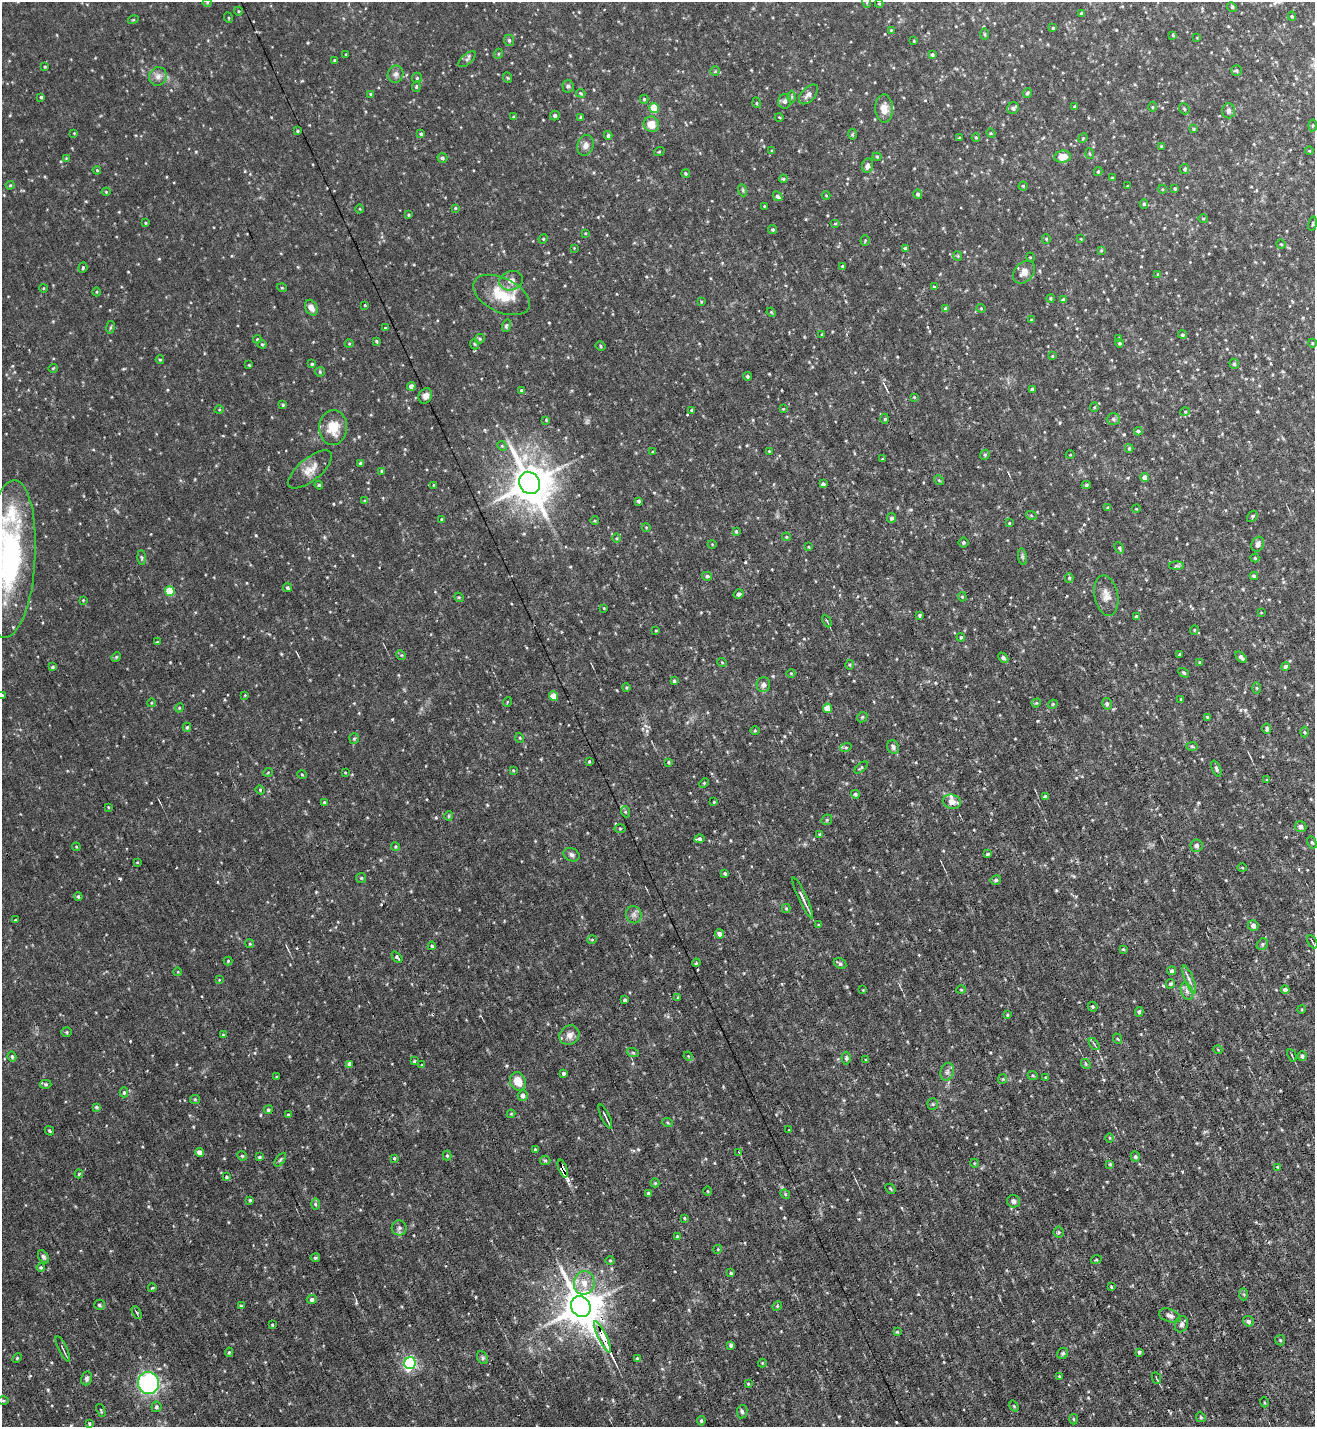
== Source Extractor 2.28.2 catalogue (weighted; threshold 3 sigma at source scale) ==
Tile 6 of 4 x 4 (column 2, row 2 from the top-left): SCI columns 1463-2775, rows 2851-4275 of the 5686 x 5700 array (HDU 1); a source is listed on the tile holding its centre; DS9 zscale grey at full resolution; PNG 1317 x 1429 px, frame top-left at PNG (2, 2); each listed source drawn as its Kron ellipse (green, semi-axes under 4 px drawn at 4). Shown black and unused: <1% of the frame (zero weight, under 6 of 12 exposures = <1% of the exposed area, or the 3 px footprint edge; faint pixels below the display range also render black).
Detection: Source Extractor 2.28.2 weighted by HDU 2 'WHT'; one run over the whole footprint, this tile lists its part. Background 0.028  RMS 0.004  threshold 0.0166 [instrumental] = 3 sigma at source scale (4.09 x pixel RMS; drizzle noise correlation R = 1.36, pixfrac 0.8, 0.05/0.05 arcsec/px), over >= 5 px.
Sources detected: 453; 1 cosmic-ray / hot-pixel residue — neither listed nor drawn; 3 inside a brighter listed object's ellipse — not listed separately; the other 449 listed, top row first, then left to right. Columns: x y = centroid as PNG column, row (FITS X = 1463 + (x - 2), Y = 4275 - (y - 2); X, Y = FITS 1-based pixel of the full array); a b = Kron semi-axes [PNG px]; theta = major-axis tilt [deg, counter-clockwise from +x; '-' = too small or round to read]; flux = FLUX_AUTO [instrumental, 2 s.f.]
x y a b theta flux
867 2 6 4 -72 0.46
207 3 4 4 - 0.4
879 3 4 4 - 0.45
1232 7 5 4 - 0.55
238 11 4 3 - 0.31
1082 13 3 3 - 0.9
1292 16 4 4 - 0.5
229 18 5 3 - 0.31
133 20 5 3 - 0.32
1053 28 4 4 - 0.38
891 30 3 3 - 0.33
985 34 6 4 -89 0.45
1173 35 4 3 - 0.46
1197 38 4 2 - 0.25
509 40 6 4 -67 0.71
914 41 3 2 - 0.29
346 54 3 2 - 0.26
498 54 5 3 - 0.31
932 54 4 4 - 0.72
467 59 11 5 41 0.94
335 61 4 3 - 0.49
45 67 3 2 - 0.31
1236 70 5 5 - 0.6
715 71 4 4 - 0.42
396 74 8 7 - 1.3
158 76 9 8 - 1.9
417 78 5 5 - 0.6
508 78 5 3 - 0.36
568 86 6 5 - 0.75
416 87 5 3 - 0.4
581 93 4 3 - 0.43
1027 93 5 4 - 0.61
371 94 4 3 - 0.4
808 94 12 6 47 1.7
41 97 3 3 - 0.49
792 97 6 4 -90 0.56
644 99 4 4 - 0.51
785 101 7 6 - 1.3
757 103 5 3 - 0.36
1075 106 4 3 - 0.35
1153 107 5 3 - 0.39
654 108 5 4 - 12
884 108 14 9 -89 3.5
1013 108 6 5 - 1.1
1184 109 6 4 -48 0.46
1229 111 7 6 - 1.1
555 115 5 5 - 0.81
514 117 4 4 - 0.65
581 117 3 3 - 0.62
779 117 4 3 - 0.31
651 124 8 7 - 4.6
1313 125 6 4 83 0.43
1193 129 4 3 - 0.35
297 131 3 3 - 0.43
74 133 3 3 - 0.25
991 133 4 4 - 0.41
421 134 4 3 - 0.54
852 134 5 3 - 0.48
608 135 4 3 - 0.64
976 137 4 4 - 0.38
959 138 3 3 - 0.34
1083 138 5 4 - 0.41
586 145 10 8 74 2
1162 146 4 4 - 0.59
772 151 4 3 - 0.28
1309 151 4 3 - 0.29
659 152 5 3 - 0.34
1090 154 5 3 - 0.45
877 157 4 4 - 0.4
1062 157 8 6 7 4.5
66 158 4 4 - 0.29
442 158 5 4 - 0.79
868 166 7 5 79 1.6
1185 169 5 4 - 0.65
97 170 4 3 - 0.34
1098 172 4 3 - 0.49
686 173 4 4 - 0.49
1112 177 3 3 - 0.35
783 179 4 3 - 0.41
10 185 4 4 - 0.42
1023 186 4 4 - 0.48
1128 186 4 3 - 0.3
1175 188 4 3 - 0.55
1162 189 4 3 - 0.35
742 190 6 4 -69 0.55
106 192 4 4 - 0.33
918 194 5 4 - 1.1
778 196 5 4 - 0.8
826 196 4 3 - 0.28
1144 204 4 4 - 0.58
764 206 3 2 - 0.26
455 208 4 3 - 0.38
360 209 4 3 - 0.29
409 215 3 3 - 0.37
1203 218 5 3 - 0.37
146 223 3 2 - 0.31
835 223 5 3 - 0.39
1313 224 7 3 81 0.48
773 229 4 4 - 0.61
585 233 4 3 - 0.3
543 239 5 4 - 0.37
1046 239 5 4 - 0.4
1081 239 4 3 - 0.24
865 240 5 4 - 0.41
1281 244 5 4 - 0.33
574 248 3 3 - 0.22
905 248 4 4 - 0.85
1101 250 4 4 - 0.38
958 256 5 4 - 0.4
1030 257 5 3 - 0.32
842 266 3 3 - 0.33
83 268 5 4 - 0.54
1024 272 13 9 46 2.7
1158 274 4 3 - 0.4
511 281 12 9 17 2.6
934 287 4 4 - 0.4
44 288 4 3 - 0.28
282 288 5 3 - 0.32
97 292 4 3 - 0.3
501 295 30 17 -26 11
1050 298 4 4 - 0.49
1063 300 4 4 - 1.1
701 302 4 4 - 0.35
365 305 3 2 - 0.3
311 308 8 6 -62 2.3
981 308 4 4 - 0.32
946 309 4 4 - 1.9
771 312 5 4 - 0.35
1031 320 3 3 - 0.36
506 326 6 4 72 0.6
110 327 6 3 81 0.46
385 328 4 3 - 0.3
822 334 3 3 - 0.4
1182 335 4 4 - 0.59
1119 338 4 3 - 0.33
257 339 4 3 - 0.36
480 339 5 4 - 0.51
376 341 4 3 - 0.5
1119 343 4 3 - 0.41
1312 343 4 3 - 0.28
262 344 4 4 - 0.4
349 344 4 3 - 0.31
474 344 5 3 - 0.36
601 346 5 3 - 0.52
1052 356 3 3 - 0.31
160 360 4 4 - 0.34
312 364 4 4 - 0.45
1234 364 5 4 - 0.69
249 365 3 2 - 0.28
53 368 5 3 - 0.3
320 372 5 4 - 0.44
747 376 4 3 - 0.6
411 386 4 4 - 2
1032 389 3 3 - 0.47
522 390 4 4 - 0.92
425 396 8 6 62 1.6
914 397 4 3 - 0.32
283 405 4 3 - 0.57
1094 407 5 4 - 0.4
783 409 4 3 - 0.29
219 410 5 3 - 0.32
692 410 3 3 - 0.62
1185 412 5 3 - 0.36
885 419 5 3 - 0.45
1113 419 6 5 - 0.9
546 420 4 3 - 0.39
333 427 17 14 85 8
1138 431 4 4 - 0.68
502 446 5 4 - 0.42
1129 448 4 3 - 0.46
769 451 2 2 - 0.29
652 452 4 2 - 0.26
985 455 5 4 - 0.53
1070 455 4 3 - 0.26
882 459 3 3 - 0.3
361 463 4 4 - 0.79
310 469 27 11 39 4.6
382 471 4 3 - 0.43
1145 477 4 4 - 2.6
939 480 5 4 - 0.52
529 483 11 10 - 1100
823 484 4 4 - 1.2
319 485 4 4 - 0.48
433 485 4 2 - 0.26
1086 485 4 4 - 0.54
364 501 4 3 - 0.37
639 501 3 3 - 0.75
1108 508 4 4 - 0.65
1136 509 4 3 - 0.27
1031 515 5 3 - 0.35
1252 516 6 4 42 0.57
892 518 5 4 - 0.8
442 519 3 3 - 0.37
595 521 4 3 - 0.29
1009 523 4 3 - 0.38
646 527 4 3 - 0.26
736 531 4 3 - 0.51
786 537 4 3 - 0.42
617 538 5 3 - 0.41
964 542 5 5 - 0.72
712 544 4 3 - 0.26
1258 544 8 6 63 1.7
809 547 4 2 - 0.25
1119 548 6 4 -63 0.5
142 557 7 3 -88 0.51
1022 557 8 4 -81 0.68
1255 558 4 4 - 0.43
10 559 79 25 86 66
1176 566 7 4 0 0.6
707 576 5 4 - 0.67
1254 576 4 4 - 0.59
1069 578 5 4 - 0.54
288 588 4 4 - 0.7
170 591 5 5 - 12
739 594 5 4 - 1.1
1106 596 20 11 -79 3.5
459 597 5 4 - 0.43
962 597 5 4 - 0.41
83 600 4 4 - 0.31
604 608 4 3 - 0.3
1261 613 4 3 - 0.27
920 615 4 3 - 0.46
1136 616 4 3 - 0.43
827 621 7 3 -62 0.44
656 630 3 2 - 0.3
1194 630 4 4 - 0.37
961 637 4 4 - 0.4
157 642 3 2 - 0.28
401 655 5 4 - 0.41
1180 655 3 3 - 0.5
116 657 5 4 - 0.4
1241 657 7 3 -45 1.2
1003 658 6 4 -47 0.86
722 662 5 3 - 0.32
1199 662 4 2 - 0.3
850 665 5 3 - 0.44
1286 666 4 4 - 1
53 667 4 4 - 0.62
791 673 4 3 - 0.27
1184 673 6 4 -32 0.54
674 681 3 3 - 0.57
763 685 7 7 - 1.3
626 687 4 3 - 0.39
1256 688 5 3 - 0.39
2 695 4 3 - 0.34
245 695 3 3 - 0.27
553 696 4 4 - 7.1
1181 699 4 2 - 0.23
507 702 5 3 - 0.28
151 703 4 3 - 0.33
1036 703 5 4 - 0.36
1053 704 5 3 - 0.35
1107 704 6 4 -74 0.83
179 708 4 3 - 0.38
827 708 4 4 - 6.3
862 717 6 4 44 0.51
1207 717 4 3 - 0.42
187 727 4 3 - 0.51
1267 729 5 4 - 0.76
755 731 5 3 - 0.31
1305 732 5 3 - 0.43
520 738 5 3 - 0.32
354 739 5 5 - 0.55
1192 746 6 4 -2 0.48
846 747 6 4 19 0.51
893 747 7 6 - 1.1
589 761 3 2 - 0.41
669 762 4 3 - 0.4
861 767 8 4 40 0.6
1216 769 8 4 -68 0.83
513 770 4 4 - 0.39
268 772 5 3 - 0.32
345 772 4 2 - 0.26
302 775 5 3 - 0.32
1267 780 3 3 - 0.35
704 783 5 4 - 0.38
260 790 4 4 - 0.38
855 794 4 4 - 0.71
1045 796 3 3 - 0.71
324 802 4 3 - 0.34
714 802 2 2 - 0.32
952 802 9 7 -15 3.1
108 807 3 2 - 0.32
626 812 5 3 - 0.45
449 816 5 4 - 0.46
827 820 6 5 - 0.56
1301 827 6 5 - 1.2
620 828 5 3 - 0.35
820 834 4 4 - 0.63
699 839 5 4 - 1.1
1312 842 6 4 -62 0.52
1196 846 6 6 - 1.1
76 847 4 4 - 0.34
395 847 4 4 - 0.41
988 854 3 3 - 0.65
572 855 8 6 -24 0.97
137 862 4 3 - 0.27
1242 868 5 3 - 0.33
725 873 3 3 - 0.49
361 878 5 5 - 0.51
996 880 5 4 - 0.83
78 897 4 3 - 0.52
803 898 22 3 -65 2.1
786 908 4 4 - 0.42
634 915 9 7 -71 1.5
15 920 3 2 - 0.25
818 925 4 4 - 0.35
1253 925 5 5 - 1.8
719 934 4 4 - 1.4
592 940 5 3 - 0.3
1312 942 7 3 -62 0.54
250 944 4 3 - 0.34
1262 944 6 5 - 0.68
432 946 4 3 - 0.52
1123 949 4 3 - 0.37
397 957 6 3 -49 0.64
228 961 4 4 - 0.41
696 963 4 3 - 0.37
840 963 7 5 -29 0.83
1172 971 4 4 - 0.85
178 972 4 3 - 0.31
219 980 4 2 - 0.25
1189 980 15 4 -68 1.4
1170 984 5 4 - 0.5
961 989 5 3 - 0.39
863 990 3 3 - 0.28
1285 990 4 4 - 1.2
1187 991 9 5 -69 1.5
678 998 4 3 - 0.4
625 1000 4 3 - 0.72
1092 1007 5 5 - 0.54
1302 1009 4 3 - 0.33
1139 1012 5 4 - 0.6
1007 1015 4 3 - 0.39
67 1032 5 4 - 0.48
223 1035 3 3 - 0.42
569 1035 10 9 - 2.2
1118 1039 5 3 - 0.37
1094 1044 7 3 -53 0.6
1218 1050 4 3 - 0.26
633 1053 6 4 -19 0.49
1292 1055 7 2 -66 0.53
12 1056 5 4 - 0.73
688 1056 5 4 - 0.34
1302 1056 5 3 - 0.69
846 1058 6 4 90 0.64
866 1060 4 3 - 0.29
414 1061 4 3 - 0.45
350 1064 4 4 - 2
1086 1064 5 4 - 0.47
422 1065 4 3 - 0.36
947 1072 9 6 74 1.2
564 1073 3 3 - 0.8
1033 1076 5 3 - 0.37
276 1077 4 2 - 0.28
1046 1077 4 3 - 0.38
1003 1079 4 4 - 0.4
518 1081 9 7 -67 5
46 1084 6 4 -2 0.56
124 1092 5 4 - 0.66
523 1095 5 5 - 1.5
195 1099 5 4 - 0.44
933 1104 5 5 - 0.57
96 1107 4 3 - 0.57
268 1110 4 4 - 0.7
511 1114 4 4 - 0.35
288 1115 3 3 - 0.42
605 1116 13 2 -64 0.94
668 1123 5 3 - 0.47
789 1130 3 3 - 0.23
49 1131 5 3 - 0.48
1110 1138 5 3 - 0.32
535 1149 4 3 - 0.39
200 1152 4 4 - 2.6
739 1152 2 2 - 0.47
242 1156 5 4 - 0.49
447 1156 5 4 - 0.46
1135 1156 5 4 - 0.77
259 1157 3 3 - 0.58
394 1158 4 3 - 0.47
280 1160 8 4 55 0.58
545 1160 5 4 - 0.53
974 1163 4 3 - 0.28
1110 1164 3 3 - 0.42
1278 1167 4 3 - 0.34
563 1169 9 4 -70 17
79 1174 4 4 - 0.46
226 1177 3 3 - 0.41
655 1183 4 4 - 0.37
890 1189 5 3 - 0.41
708 1191 4 3 - 0.32
648 1193 3 3 - 0.6
785 1194 5 4 - 0.4
250 1200 3 3 - 0.43
1014 1201 6 6 - 1.2
315 1204 6 4 -89 0.56
684 1218 3 3 - 0.35
399 1228 7 7 - 1.1
1059 1232 5 5 - 0.58
677 1236 3 3 - 0.54
718 1249 4 3 - 0.35
43 1257 7 4 -56 0.81
315 1258 5 4 - 0.54
610 1260 4 3 - 0.35
1096 1260 5 3 - 0.34
41 1267 4 4 - 0.56
731 1273 3 3 - 0.48
584 1283 12 10 80 4.2
1111 1287 3 3 - 0.45
152 1288 4 3 - 0.35
1244 1294 6 4 -88 0.52
312 1299 5 4 - 1.2
99 1305 5 5 - 0.7
241 1306 4 3 - 0.58
777 1306 5 4 - 0.45
581 1307 11 9 -59 1100
137 1313 6 3 -60 0.53
1170 1316 11 6 -19 1.3
1248 1321 5 5 - 1.1
1181 1324 8 6 72 1.1
272 1325 3 3 - 0.35
897 1332 4 3 - 0.41
602 1337 17 4 -64 52
1280 1340 5 5 - 0.51
731 1345 4 3 - 0.92
63 1349 14 2 -64 0.8
229 1352 5 4 - 0.5
1139 1352 3 3 - 0.58
1063 1353 6 5 - 0.59
17 1358 5 3 - 0.41
482 1358 7 5 -58 0.68
637 1358 3 3 - 0.47
410 1363 6 5 - 70
762 1363 4 4 - 0.36
1059 1376 3 2 - 0.3
86 1378 7 5 79 0.85
1156 1378 6 2 -66 0.48
148 1383 11 10 - 58
748 1384 4 4 - 0.33
3 1401 6 4 -1 0.47
1264 1402 5 3 - 0.34
1014 1406 6 3 -54 0.34
156 1407 5 5 - 0.81
101 1410 7 2 -68 0.35
742 1412 7 5 79 0.74
1201 1417 5 4 - 0.54
1073 1419 5 3 - 0.36
701 1421 5 4 - 0.62
89 1424 3 3 - 0.44
Overlapping masked pixels (flux is a lower limit): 3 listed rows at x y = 563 1169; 581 1307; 602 1337
Isophote crosses this tile's border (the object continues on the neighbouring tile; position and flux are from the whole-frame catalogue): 4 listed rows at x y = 867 2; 1082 13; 10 559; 2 695